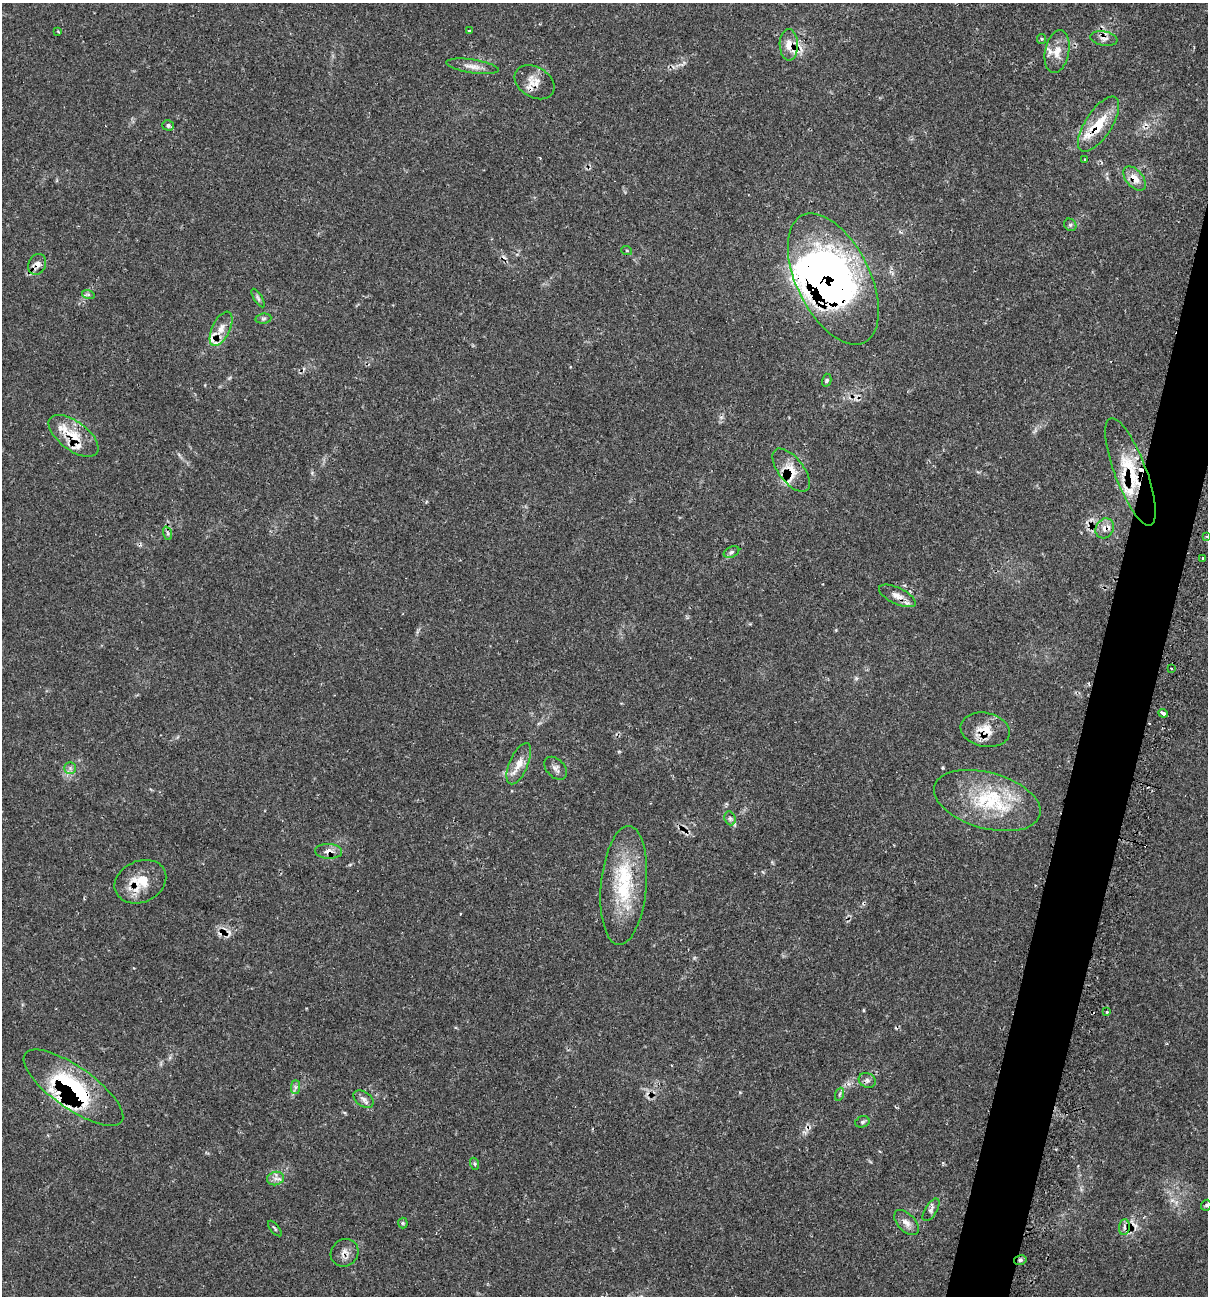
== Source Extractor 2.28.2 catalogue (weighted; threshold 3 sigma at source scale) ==
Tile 10 of 4 x 4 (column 2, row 3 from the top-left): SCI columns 1476-2681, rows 1337-2630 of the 5431 x 5468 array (HDU 1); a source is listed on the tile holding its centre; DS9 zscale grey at full resolution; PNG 1210 x 1298 px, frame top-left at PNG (2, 3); each listed source drawn as its Kron ellipse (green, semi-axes under 4 px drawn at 4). Shown black and unused: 4% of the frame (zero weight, under 2 of 3 exposures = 3% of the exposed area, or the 3 px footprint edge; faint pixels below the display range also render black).
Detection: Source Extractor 2.28.2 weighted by HDU 2 'WHT'; one run over the whole footprint, this tile lists its part. Background 0.0817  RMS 0.0039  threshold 0.0176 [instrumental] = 3 sigma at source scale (4.5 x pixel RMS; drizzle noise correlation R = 1.50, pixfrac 1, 0.05/0.05 arcsec/px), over >= 5 px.
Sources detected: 74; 5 cosmic-ray / hot-pixel residue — neither listed nor drawn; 11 inside a brighter listed object's ellipse — not listed separately; the other 58 listed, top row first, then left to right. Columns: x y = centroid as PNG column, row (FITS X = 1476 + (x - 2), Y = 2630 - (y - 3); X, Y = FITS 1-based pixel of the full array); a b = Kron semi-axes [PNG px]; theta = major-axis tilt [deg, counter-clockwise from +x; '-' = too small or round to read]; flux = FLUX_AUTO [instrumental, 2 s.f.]
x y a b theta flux
469 31 3 3 - 0.69
58 32 3 2 - 0.36
1104 38 14 7 -9 1.9
1042 39 5 4 - 0.49
789 45 16 9 -89 4.3
1057 52 22 12 79 5.2
472 66 26 7 -9 3.2
535 82 21 15 -32 4.9
1098 124 32 13 57 11
168 125 6 5 - 1
1085 160 3 2 - 0.41
1134 178 14 8 -49 4.6
1070 225 7 5 -46 0.85
627 251 5 3 - 0.34
37 264 11 8 64 2.6
833 279 71 36 -64 160
88 294 6 4 -19 0.61
258 298 10 4 -59 0.89
263 319 8 5 7 0.85
221 329 18 9 64 4.4
827 380 6 4 75 0.67
74 436 29 14 -37 10
791 470 25 12 -52 6.8
1130 472 57 16 -69 17
1105 528 10 8 57 2.6
167 533 7 4 -70 0.74
1206 536 3 3 - 0.48
731 552 8 5 27 0.95
1203 558 3 3 - 3.7
897 596 20 8 -25 3.5
1171 668 2 2 - 0.37
1163 713 5 3 - 3.6
985 730 25 17 -11 7.2
519 764 22 9 67 4.6
70 768 6 5 - 0.99
556 768 13 9 -46 1.9
987 801 55 28 -16 31
730 818 7 5 -69 0.88
328 851 13 7 -3 2.8
140 882 27 20 24 11
624 885 60 23 85 28
1107 1012 3 3 - 0.51
867 1080 9 7 -26 1.3
295 1087 7 4 90 0.89
73 1088 59 21 -35 44
840 1094 7 4 70 0.68
363 1099 11 7 -36 1.6
862 1122 7 5 16 0.79
475 1164 6 4 -71 0.54
276 1178 8 6 15 1.7
1206 1205 6 4 47 0.6
931 1210 13 6 59 1.3
403 1223 5 5 - 0.5
906 1223 15 8 -46 2.6
1124 1227 8 5 84 1.2
275 1229 9 3 -50 0.58
344 1253 14 13 - 2.9
1020 1260 6 5 - 0.83
Overlapping masked pixels (flux is a lower limit): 19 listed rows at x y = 789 45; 535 82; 1098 124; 1134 178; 37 264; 833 279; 74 436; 791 470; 1130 472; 1105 528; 897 596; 1163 713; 985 730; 987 801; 328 851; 140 882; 73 1088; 344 1253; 1020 1260
Isophote crosses this tile's border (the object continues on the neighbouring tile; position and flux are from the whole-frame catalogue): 1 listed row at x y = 1206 536